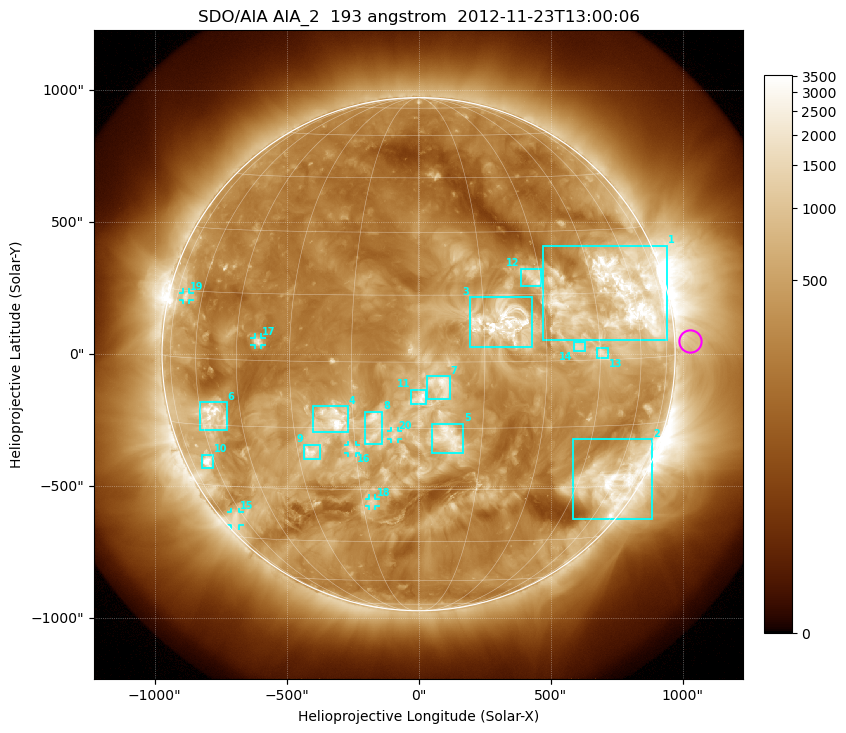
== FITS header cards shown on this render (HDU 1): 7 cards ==
TELESCOP= 'SDO/AIA'
INSTRUME= 'AIA_2'
WAVELNTH=                  193
WAVEUNIT= 'angstrom'
DATE-OBS= '2012-11-23T13:00:06.84'
CTYPE1  = 'HPLN-TAN'
CTYPE2  = 'HPLT-TAN'

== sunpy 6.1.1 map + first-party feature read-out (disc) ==
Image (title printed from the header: SDO/AIA AIA_2  193 angstrom  2012-11-23T13:00:06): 1024 x 1024 px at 2.4 arcsec/px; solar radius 972 arcsec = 405 px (full disc in frame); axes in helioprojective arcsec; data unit not stated in the header (colour bar unlabelled)
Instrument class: DISC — disc imager (sunpy class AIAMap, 193 A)
Bright regions (active regions / flare kernels): reference = the median radial profile (limb darkening/brightening removed); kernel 9 px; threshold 5 sigma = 856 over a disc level ~301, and >= 1.15x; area >= 12 px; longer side >= 10 px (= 24 arcsec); searched inside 0.97 R_sun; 22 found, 20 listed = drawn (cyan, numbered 1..; 6 of them under ~33 arcsec drawn as corner ticks so the feature stays visible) (cap 20 boxes per figure: the strongest are kept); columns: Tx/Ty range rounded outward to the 5 arcsec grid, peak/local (2 s.f.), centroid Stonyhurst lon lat
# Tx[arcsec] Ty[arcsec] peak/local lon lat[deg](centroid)
1 470..940 50..410 13 +54 +14
2 585..885 -625..-320 10 +59 -29
3 195..430 25..215 8.4 +20 +9
4 -400..-265 -295..-195 8.8 -20 -13
5 50..170 -375..-265 5.5 +7 -17
6 -830..-725 -285..-180 10 -55 -13
7 30..120 -170..-85 5.8 +5 -5
8 -205..-135 -340..-215 5.4 -10 -14
9 -435..-370 -395..-340 7.9 -26 -21
10 -820..-780 -435..-380 11 -64 -24
11 -30..30 -190..-135 5.4 +1 -8
12 385..465 255..325 6.7 +28 +19
13 675..720 -15..25 6 +46 +1
14 585..630 10..45 5.3 +39 +3
15 -710..-680 -650..-595 4 -66 -39
16 -270..-235 -375..-345 4.3 -16 -20
17 -625..-595 35..65 6.2 -39 +4
18 -190..-160 -575..-545 5.1 -12 -33
19 -895..-865 205..235 4.3 -69 +14
20 -105..-80 -325..-290 3.5 -6 -17
Off-limb structures (1.02-1.3 R_sun): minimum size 162 px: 4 found; the strongest spans PA ~235..310 deg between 1.02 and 1.3 R_sun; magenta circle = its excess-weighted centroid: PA ~275 deg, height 1.06 R_sun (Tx ~1030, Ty ~50 arcsec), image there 1.7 x the reference